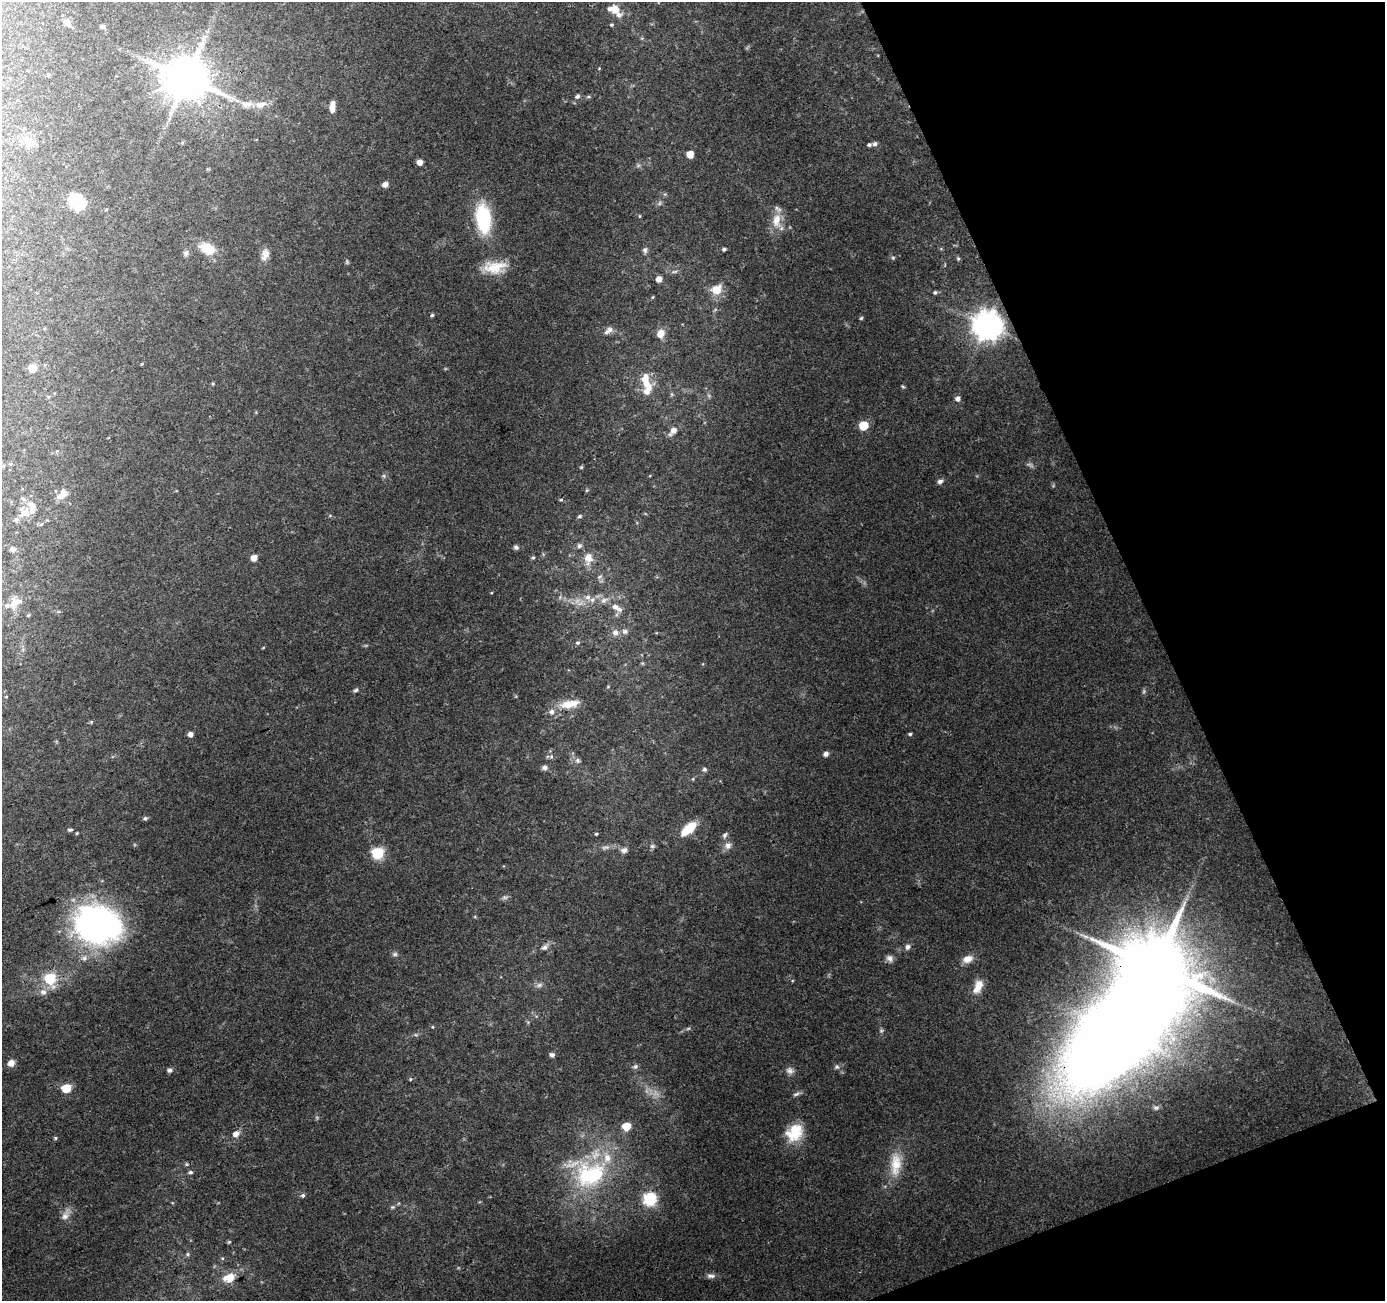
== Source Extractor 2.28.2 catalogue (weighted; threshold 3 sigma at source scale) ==
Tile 12 of 4 x 4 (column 4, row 3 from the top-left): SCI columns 4206-5588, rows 1406-2704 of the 5645 x 5464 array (HDU 1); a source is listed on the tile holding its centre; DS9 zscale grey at full resolution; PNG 1387 x 1303 px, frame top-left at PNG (2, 2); no overlay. Shown black and unused: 19% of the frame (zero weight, under 3 of 4 exposures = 5% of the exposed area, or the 3 px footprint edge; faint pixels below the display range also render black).
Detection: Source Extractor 2.28.2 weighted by HDU 2 'WHT'; one run over the whole footprint, this tile lists its part. Background 0.0724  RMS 0.005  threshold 0.0224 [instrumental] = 3 sigma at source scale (4.5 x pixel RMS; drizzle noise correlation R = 1.50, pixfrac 1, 0.0396/0.0396 arcsec/px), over >= 5 px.
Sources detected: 137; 4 too faint to see at this stretch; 1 inside a brighter object's white glare — not listed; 14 inside a brighter listed object's ellipse — not listed separately; the other 118 listed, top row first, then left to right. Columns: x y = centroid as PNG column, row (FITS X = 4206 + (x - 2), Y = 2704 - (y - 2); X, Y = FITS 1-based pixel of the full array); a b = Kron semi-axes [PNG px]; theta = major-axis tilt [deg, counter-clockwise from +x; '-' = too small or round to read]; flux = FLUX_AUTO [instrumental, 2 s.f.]
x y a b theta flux
615 9 10 9 - 5.8
67 22 8 7 - 2.8
611 25 5 3 - 0.62
102 26 6 5 - 0.85
187 78 12 11 - 2000
577 96 6 5 - 1.2
247 104 18 8 -6 5
332 106 13 6 86 3.6
875 144 6 5 - 1.2
690 154 5 5 - 5.8
420 162 5 5 - 3.1
385 184 6 5 - 3
76 201 15 11 -37 28
640 216 5 3 - 0.44
483 218 32 16 -83 31
776 220 20 12 82 7.9
207 248 17 11 -24 11
724 249 5 4 - 0.93
645 250 8 6 -88 1.3
186 253 7 7 - 1.4
266 253 13 10 -62 3.6
893 258 5 5 - 0.69
958 259 5 5 - 0.68
494 267 29 15 6 11
674 272 9 4 2 1.1
659 279 5 5 - 3.6
716 289 13 11 23 7.5
935 292 5 4 - 0.91
653 297 5 3 - 0.48
432 315 4 4 - 0.63
861 318 5 4 - 0.62
987 325 9 9 - 700
608 331 13 7 40 2.2
660 333 9 8 - 4.5
32 368 6 6 - 8.2
645 378 13 10 67 5.7
903 387 6 4 -3 0.57
647 391 14 8 51 5
958 399 5 5 - 2.2
863 425 6 5 - 20
673 431 10 6 48 3.8
581 467 5 4 - 0.56
384 476 6 4 -72 0.75
940 481 7 6 - 1.5
60 496 13 8 11 2.9
561 500 4 4 - 0.61
25 513 16 11 23 5.3
580 516 6 5 - 0.91
579 546 7 6 - 1.3
516 547 6 5 - 1.2
13 549 6 5 - 2
254 558 5 5 - 4.5
533 558 5 4 - 0.77
588 558 16 11 85 5.7
588 597 9 7 2 2.5
13 604 23 10 78 6.1
615 607 15 8 -37 4.1
28 615 5 4 - 0.59
625 631 9 7 -14 1.7
615 632 8 8 - 2.7
577 643 6 4 1 0.84
608 686 5 3 - 0.44
356 690 6 4 18 0.91
569 704 28 10 10 8.5
190 734 5 4 - 2.6
910 734 5 4 - 0.77
826 754 6 6 - 1.6
551 756 6 4 -73 0.72
577 760 7 7 - 1.3
544 768 8 6 0 1.6
704 769 6 5 - 1.1
145 818 6 5 - 0.86
688 829 20 9 41 11
70 830 7 4 5 0.8
596 834 4 3 - 0.56
725 835 8 5 48 1.1
652 846 6 6 - 1.1
728 846 10 9 - 2.6
624 850 9 7 21 1.9
377 853 6 6 - 47
505 897 11 4 5 1.1
98 924 45 37 -16 140
544 947 9 6 18 1.8
907 947 8 6 75 1.7
395 954 7 6 - 1.1
889 958 9 8 - 2.1
968 959 14 9 20 4.4
1156 967 14 12 20 5200
50 978 7 6 - 32
539 985 9 6 10 1.7
976 989 13 11 61 4.6
43 992 10 9 - 2.7
432 1027 5 3 - 0.42
552 1055 5 4 - 1.8
11 1063 7 6 - 3.4
635 1067 7 6 - 1.2
837 1067 7 6 - 1.2
170 1070 5 5 - 1.6
790 1071 11 8 -17 2.2
410 1079 5 3 - 0.48
66 1088 6 5 - 16
796 1094 10 5 19 1.3
626 1126 6 6 - 9.7
794 1132 22 17 57 15
236 1134 7 6 - 3.1
55 1138 5 4 - 0.67
187 1164 5 5 - 0.65
896 1164 33 15 86 12
190 1172 6 5 - 0.99
590 1174 46 38 18 53
303 1195 5 5 - 1
650 1199 6 6 - 73
393 1207 6 5 - 0.78
65 1215 17 9 65 3.7
229 1242 5 4 - 0.54
188 1254 6 4 90 0.68
711 1276 12 6 -4 1.9
229 1278 15 11 17 6.6
Overlapping masked pixels (flux is a lower limit): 2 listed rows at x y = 187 78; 987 325